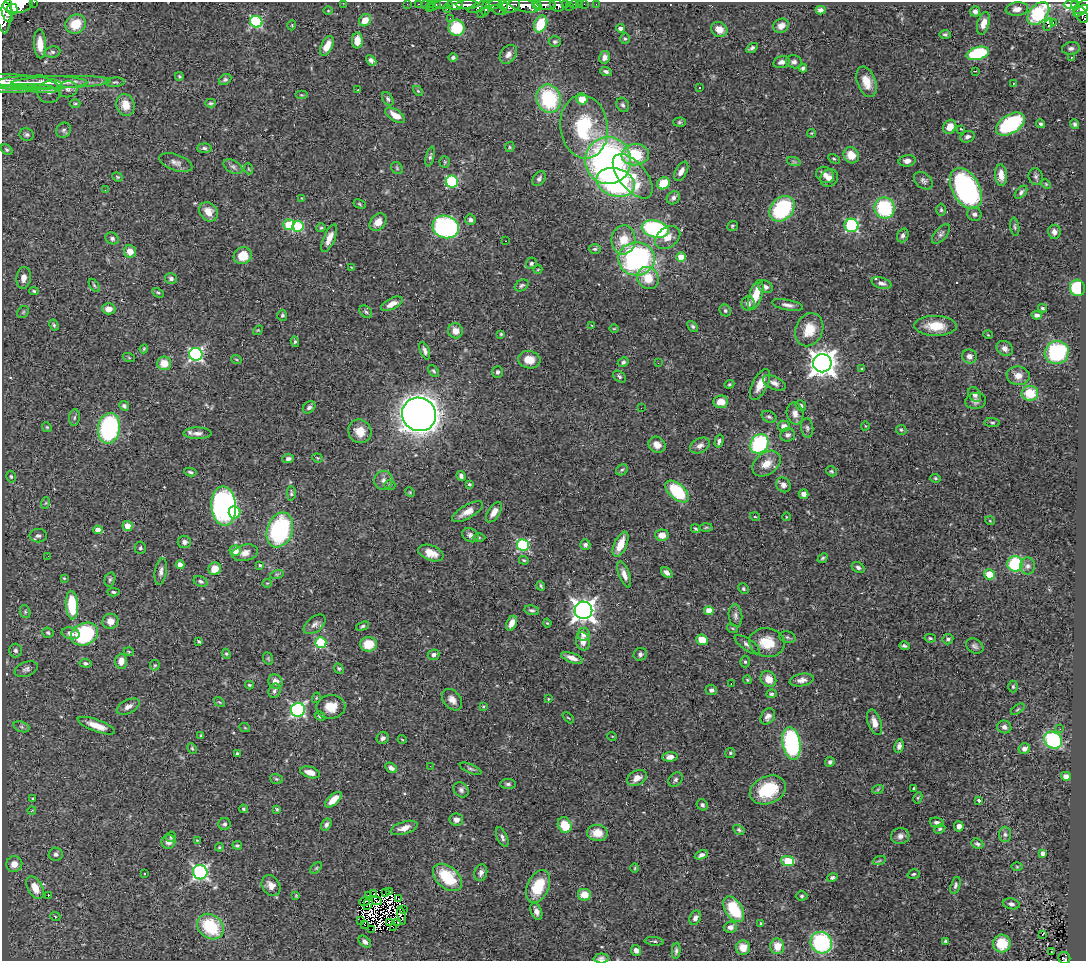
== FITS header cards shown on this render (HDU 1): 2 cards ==
NAXIS1  =                 1084
NAXIS2  =                  959

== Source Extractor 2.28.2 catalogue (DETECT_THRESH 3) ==
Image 1084 x 959 px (HDU 1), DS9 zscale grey, 1 PNG px = 1 image px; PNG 1088 x 963 px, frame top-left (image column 1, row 959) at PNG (2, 2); each listed source drawn as its Kron ellipse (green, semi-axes under 4 px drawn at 4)
Background 0.48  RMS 0.023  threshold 0.0694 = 3 sigma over >= 5 px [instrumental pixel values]
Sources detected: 520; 19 with non-positive FLUX_AUTO (blend fragments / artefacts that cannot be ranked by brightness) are neither listed nor drawn; of the other 501, the 500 brightest by FLUX_AUTO listed and drawn (1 fainter detections omitted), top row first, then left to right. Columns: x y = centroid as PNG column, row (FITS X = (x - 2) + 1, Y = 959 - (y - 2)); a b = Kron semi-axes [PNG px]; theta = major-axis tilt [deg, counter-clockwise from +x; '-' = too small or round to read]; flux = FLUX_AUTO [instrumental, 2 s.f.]
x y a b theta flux
34 2 2 2 - 12
343 3 2 2 - 13
18 4 15 8 6 1200
407 4 2 2 - 4.4
418 4 3 2 - 11
425 4 2 2 - 5.2
431 4 3 2 - 8
574 4 4 3 - 18
579 4 2 2 - 3.6
584 4 2 2 - 3.2
596 4 2 2 - 4.5
1071 4 7 4 -1 310
444 5 9 3 2 22
455 5 8 5 -6 460
467 5 11 4 1 440
494 5 8 4 14 210
503 5 6 3 -63 100
537 5 6 3 -59 160
545 5 11 5 0 440
557 5 7 5 -32 140
565 5 3 3 - 35
1075 5 4 3 - 140
435 6 7 3 32 8
510 6 10 6 19 360
525 6 16 6 -11 780
569 6 3 2 - 2.1
1084 6 12 5 28 210
479 7 12 4 23 160
4 8 25 8 -87 1300
429 8 3 2 - 24
486 8 8 3 78 180
12 9 5 5 - 350
447 9 4 2 - 8.3
1017 9 11 7 6 9.6
499 10 8 4 -18 110
821 10 5 4 - 6.3
328 11 4 3 - 1.2
975 11 5 5 - 5.4
1081 11 8 2 32 110
7 12 10 5 -75 480
1038 13 13 8 48 170
481 14 2 2 - 8.1
1081 15 9 6 -59 190
450 18 2 2 - 2.6
365 20 6 5 - 20
256 22 6 5 - 170
1053 22 2 2 - 1100
983 23 11 6 73 13
76 24 10 9 - 34
541 24 9 6 65 53
292 25 5 3 - 1.3
1048 25 6 3 63 19
781 26 8 6 31 8.7
456 28 8 8 - 67
620 28 4 3 - 5.4
719 29 8 7 - 15
945 35 6 4 -2 2.7
625 39 5 5 - 2.3
357 41 8 5 88 17
555 42 6 5 - 3.1
40 44 14 6 -87 21
327 46 11 5 63 19
752 48 6 4 33 3.7
1071 48 9 6 8 5
52 52 8 5 10 3.4
978 53 11 6 15 130
508 54 10 7 53 8.1
453 57 4 4 - 3.1
604 57 6 5 - 7.6
1071 57 3 2 - 1.9
371 60 6 4 -43 5.4
781 62 8 5 14 7.7
794 62 8 6 -13 5.2
803 68 4 3 - 3.6
606 71 6 3 -20 3.1
976 71 3 2 - 2.8
179 76 4 3 - 1.8
225 80 6 5 - 3.2
17 82 46 7 -3 27
41 82 46 6 0 28
61 82 50 6 2 31
115 82 9 4 4 3.3
866 82 16 9 -70 23
1013 83 3 2 - 2.9
699 87 3 3 - 10
17 88 20 4 2 8.8
40 88 17 4 -6 8.7
68 89 9 8 - 6.4
357 90 2 2 - 0.84
418 91 6 4 -45 1.9
49 92 11 11 - 10
301 95 6 3 0 1.7
388 99 7 5 -58 3.7
549 99 14 12 -70 120
582 99 5 5 - 22
211 103 5 4 - 2.7
75 104 5 3 - 1.8
125 105 11 9 -76 21
623 105 7 6 - 3.8
395 115 11 5 -33 17
679 122 6 5 - 2.3
1010 124 16 9 31 160
1040 124 4 4 - 3.1
1075 124 5 4 - 3.5
584 127 32 23 -83 110
950 127 7 6 - 20
961 129 3 2 - 1.5
64 130 8 7 - 4
811 133 4 4 - 1.4
27 134 7 6 - 4
967 137 7 5 20 5
510 147 5 4 - 2
204 148 7 4 4 3.9
7 150 6 4 -38 2.7
635 155 14 10 8 70
851 155 8 7 - 22
430 157 10 4 77 3.4
834 159 6 4 -29 2.1
608 160 23 23 - 500
907 161 8 5 7 7.5
445 162 5 5 - 2.1
794 162 7 4 -19 2.6
176 163 17 8 -19 8.8
233 167 10 6 -29 5.4
397 168 6 5 - 2.8
249 169 5 3 - 1.6
681 171 10 5 61 8.9
825 175 9 8 - 9.4
1001 175 11 6 -86 15
633 176 26 13 -50 46
117 177 5 4 - 2.1
1036 177 8 7 - 4.3
829 178 9 8 - 11
539 179 8 5 54 4.4
923 181 10 7 -40 5.5
452 182 6 6 - 150
616 182 20 14 -17 270
663 183 6 6 - 37
1046 184 5 4 - 1.7
966 189 22 13 -61 350
105 190 2 2 - 4.6
1021 192 8 4 48 3.7
302 198 2 2 - 1.2
673 198 7 6 - 4.6
359 204 6 4 -29 2.3
884 208 10 10 - 110
782 209 14 10 46 140
941 210 6 5 - 2.6
208 212 10 8 -50 17
974 214 7 7 - 5.4
470 219 5 5 - 4.2
378 222 10 7 48 15
289 225 5 5 - 56
851 225 7 6 - 140
298 226 5 5 - 110
732 226 5 4 - 2.3
446 227 13 11 -17 260
1015 227 9 4 -83 2.8
321 228 5 4 - 1.8
655 229 13 8 -14 180
1054 232 7 6 - 5.6
941 234 12 6 48 4.9
903 235 7 5 69 4.6
668 237 14 10 36 15
112 238 7 5 -25 3.9
329 238 15 5 67 13
624 240 14 12 86 31
505 241 3 2 - 3
595 249 6 5 - 2.6
130 251 6 5 - 19
243 256 9 8 - 28
681 257 5 4 - 28
636 259 18 16 -1 300
531 263 6 5 - 3.1
351 267 4 2 - 1
538 269 4 3 - 1.2
24 278 11 7 81 9.4
648 278 12 10 -48 34
171 279 6 5 - 4.3
881 283 10 5 -17 6.4
94 285 7 3 -55 2.3
522 285 7 5 32 3.2
765 287 7 6 - 5.8
1077 288 8 7 - 120
34 291 5 4 - 2.1
158 293 6 4 -29 2.3
756 295 16 6 72 30
392 304 12 5 27 12
748 304 7 6 - 5.1
787 305 16 5 -11 7.4
1043 308 4 4 - 2.6
109 309 6 5 - 12
725 310 6 5 - 3.1
23 312 6 5 - 2.3
366 312 7 5 -45 3.2
282 315 5 5 - 2.7
1037 315 5 4 - 4.8
54 325 6 4 -62 2.4
592 325 3 3 - 2.1
693 326 6 4 -50 2.6
936 326 21 10 -1 34
614 329 4 3 - 1.3
258 330 5 4 - 2
809 330 17 13 66 32
455 331 8 7 - 14
501 334 3 3 - 1.7
988 335 5 3 - 1.2
295 342 5 4 - 2.4
1005 348 9 7 -29 8.2
144 349 4 3 - 1.8
425 351 9 4 -67 5.9
1057 353 12 11 - 140
196 354 7 6 - 300
969 356 7 7 - 8.5
129 358 6 4 -20 1.7
236 359 5 3 - 1.5
529 360 11 8 -9 22
623 362 5 4 - 3.2
164 363 7 6 - 24
658 363 3 2 - 1.4
822 363 9 9 - 1700
862 369 4 3 - 1.7
434 371 7 4 -51 2.7
498 372 6 5 - 3.3
1018 376 11 9 -6 15
619 377 7 5 -41 3.3
774 383 12 6 -25 7.8
729 384 5 4 - 2
760 384 17 7 63 19
1030 393 8 7 - 40
975 395 8 5 -58 6.3
976 401 10 8 6 7.5
721 402 7 6 - 17
124 406 5 4 - 3.5
801 406 6 5 - 3.5
309 407 7 5 41 4.1
641 408 2 2 - 0.86
795 413 11 8 -77 11
419 414 17 16 - 2100
769 417 8 5 -26 3.6
74 418 8 5 83 3.6
992 422 8 3 -4 2.3
784 426 6 5 - 8.6
865 426 4 3 - 1.1
47 427 5 4 - 2
109 428 15 11 81 250
807 428 10 6 -84 4.8
901 430 5 5 - 2.3
360 431 12 11 - 21
197 433 14 6 0 8.3
788 435 7 6 - 5.1
719 441 7 4 75 3.9
759 444 10 8 57 160
657 445 9 7 -40 15
700 446 10 7 28 7.9
317 458 5 4 - 1.9
288 459 6 4 6 4.2
767 464 16 11 36 20
622 470 6 5 - 2.9
831 471 6 4 -31 2.3
190 472 6 3 -9 2.9
461 476 5 4 - 4.8
11 477 6 4 -73 2.6
936 478 5 4 - 2.3
383 480 9 9 - 8.2
469 484 3 3 - 2
390 485 5 5 - 2.5
783 485 8 7 - 7.3
677 491 14 7 -41 92
410 492 5 4 - 1.7
291 493 7 4 -88 2.5
804 494 5 4 - 7.4
45 503 6 3 70 1.7
224 506 20 12 -86 400
234 512 6 6 - 63
467 512 17 6 29 15
494 512 11 6 57 12
755 517 5 3 - 1.3
786 517 4 3 - 1
990 521 5 3 - 1.3
127 526 5 5 - 16
706 527 6 4 2 2.3
695 529 5 3 - 2
98 530 5 4 - 10
280 530 18 12 70 180
470 535 8 6 -27 6.3
662 535 7 6 - 13
38 536 8 6 -1 5.2
479 537 6 4 -1 2.1
184 542 7 6 - 4.8
621 544 13 6 66 28
523 545 6 6 - 170
585 545 5 5 - 4
140 548 6 6 - 2.8
235 551 5 5 - 16
245 553 13 8 12 13
431 553 13 7 -20 18
48 556 3 2 - 2
822 558 5 3 - 2.3
524 560 5 3 - 1.7
1015 564 8 7 - 96
180 565 4 4 - 16
260 565 4 4 - 1.7
1028 566 8 7 - 5.4
858 567 7 5 -32 3.8
215 569 6 6 - 22
161 571 13 6 81 7.5
667 573 6 4 -38 6.7
277 574 7 4 18 3
989 574 5 5 - 29
624 575 14 5 -70 9.3
64 578 4 3 - 1.4
110 579 7 5 73 3.3
200 581 7 5 -26 3.8
267 583 5 4 - 1.6
541 586 5 3 - 1.9
744 589 5 5 - 2.9
113 592 6 4 -4 2.8
72 605 14 6 -86 72
532 610 7 4 -12 3.3
583 610 9 8 - 1100
709 611 5 4 - 23
25 612 6 5 - 2.7
735 616 11 6 -84 5.9
110 621 8 7 - 13
512 623 8 5 64 12
547 623 4 3 - 1.7
315 624 12 7 39 7.6
362 626 7 4 19 2.7
732 628 5 3 - 1.6
48 633 6 5 - 2.5
71 633 9 6 -13 8.8
84 634 14 11 24 130
584 634 6 6 - 13
787 637 8 6 -17 3.4
930 638 6 4 -11 2.6
948 639 5 5 - 3.4
702 640 6 5 - 27
199 641 4 2 - 2.1
583 641 9 7 -77 12
321 642 5 5 - 98
767 643 18 14 -9 37
368 644 8 7 - 33
747 645 15 6 -34 6.9
904 646 5 3 - 3.2
975 646 9 7 -33 5.2
15 650 7 6 - 4.3
129 652 5 3 - 1.4
226 654 5 4 - 2
640 654 7 6 - 4.5
433 655 6 5 - 4.8
572 658 11 4 -20 9.7
268 659 6 4 -69 2.1
121 661 7 6 - 12
745 662 6 5 - 3.1
86 663 6 4 -7 3.7
155 665 5 4 - 2
339 668 6 4 -48 2.4
26 669 12 7 21 6.1
768 679 8 7 - 19
747 680 4 3 - 1.8
802 680 12 6 10 8.3
276 682 7 7 - 14
731 683 3 2 - 1.9
249 685 4 3 - 2
1013 687 6 4 90 2.2
711 690 5 5 - 4.2
275 691 7 6 - 4.2
771 694 5 4 - 2.7
316 698 5 3 - 1.5
548 699 3 3 - 1.3
452 700 12 8 -50 11
219 702 6 3 -34 1.8
483 706 4 3 - 1.4
128 707 12 6 25 8.8
331 707 14 12 7 23
1018 709 8 4 35 2.3
298 710 7 6 - 290
320 716 5 4 - 3.1
768 716 9 6 53 7.5
568 718 6 2 -44 1.5
874 722 13 6 -71 13
96 726 20 6 -20 21
21 727 8 5 -20 4.1
1004 727 7 6 - 6.3
245 728 5 3 - 1.3
1060 729 3 3 - 2
201 736 3 2 - 1.6
612 736 5 3 - 1.2
383 738 6 5 - 5
402 739 4 3 - 1.2
1053 740 9 8 - 140
791 743 17 9 -80 220
899 746 7 4 80 5.5
192 748 6 4 -63 2
1024 749 6 5 - 8.3
730 753 5 5 - 2.2
237 754 4 3 - 2.6
670 757 7 4 6 10
830 762 5 4 - 4
430 766 3 2 - 1.5
391 768 6 4 -32 6.3
471 769 11 4 -24 3.8
310 772 10 5 -17 13
1066 776 5 4 - 9.3
637 778 10 7 29 13
276 779 6 5 - 2.4
675 780 8 6 46 4.3
508 784 8 5 -1 3.6
914 788 3 3 - 1.8
878 789 6 3 19 2
461 790 8 6 -47 4.7
768 790 19 13 24 69
32 798 3 3 - 1.5
918 798 6 4 63 2.1
333 800 10 5 42 19
979 800 4 3 - 3.8
702 805 6 5 - 3.8
243 809 4 3 - 1.9
277 809 3 3 - 2.3
32 810 4 3 - 1.2
456 820 7 6 - 7.4
937 822 7 4 -12 4.7
224 824 6 6 - 4
326 825 6 4 56 4.5
565 825 8 6 -64 35
959 826 5 4 - 7
404 828 14 6 18 12
940 829 6 4 27 2.3
739 830 6 4 -29 2.8
597 833 10 8 -8 22
1005 834 8 6 -87 3.7
900 836 9 8 - 7.1
171 837 5 5 - 2.6
502 837 10 5 -66 5
197 840 4 2 - 1.1
168 842 7 6 - 9.7
977 844 6 5 - 4
237 845 4 3 - 2.5
219 847 4 4 - 1.6
1042 853 4 4 - 5.7
56 854 7 6 - 5.4
701 855 7 4 22 5.1
788 861 6 5 - 58
879 861 7 4 19 2.3
14 864 8 7 - 14
1017 867 6 4 -1 1.6
316 868 7 4 45 2.4
635 868 5 3 - 1.4
200 872 7 7 - 320
481 873 8 6 75 6.1
144 874 3 2 - 2.2
914 874 6 4 17 2.8
447 877 17 10 -42 69
832 877 5 4 - 3.3
955 885 9 4 73 3.3
271 886 11 8 -58 12
538 886 17 10 66 54
35 888 12 7 -61 25
389 892 3 2 - 7.8
374 893 3 2 - 2.7
385 893 4 3 - 4.3
296 895 4 3 - 1.5
368 895 3 2 - 3.9
584 895 6 6 - 25
48 896 3 2 - 16
802 896 6 4 1 2.4
399 899 3 2 - 1.8
377 901 5 2 - 2.6
365 902 5 2 - 0.6
368 904 6 4 72 1.1
1011 904 8 5 -12 4.9
403 909 3 2 - 2.1
734 909 14 8 -58 69
536 911 9 5 -69 7.9
55 916 5 3 - 1.4
402 916 9 3 -78 5.9
695 918 7 5 62 6
361 920 2 2 - 1.6
390 922 3 2 - 2.2
398 922 4 2 - 3
761 923 4 3 - 1.3
364 924 3 2 - 20
210 927 14 11 -39 94
393 927 2 2 - 12
730 927 6 5 - 6.2
372 929 2 2 - 0.89
1043 934 3 2 - 5.6
654 941 9 3 -5 2.5
946 941 4 3 - 4
365 942 7 5 -42 5.1
821 943 11 10 - 160
1002 943 9 9 - 43
777 946 8 7 - 19
743 948 7 7 - 15
636 950 6 5 - 8.4
676 951 8 4 84 3.8
1051 952 2 2 - 1.4
601 958 7 5 3 4.8
1064 958 6 6 - 41
At the frame edge (FLAGS 8, measured only in part): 8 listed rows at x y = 34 2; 343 3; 1084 6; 4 8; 17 82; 17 88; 601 958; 1064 958
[1 fainter detection neither listed nor drawn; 19 non-positive-flux detections neither listed nor drawn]